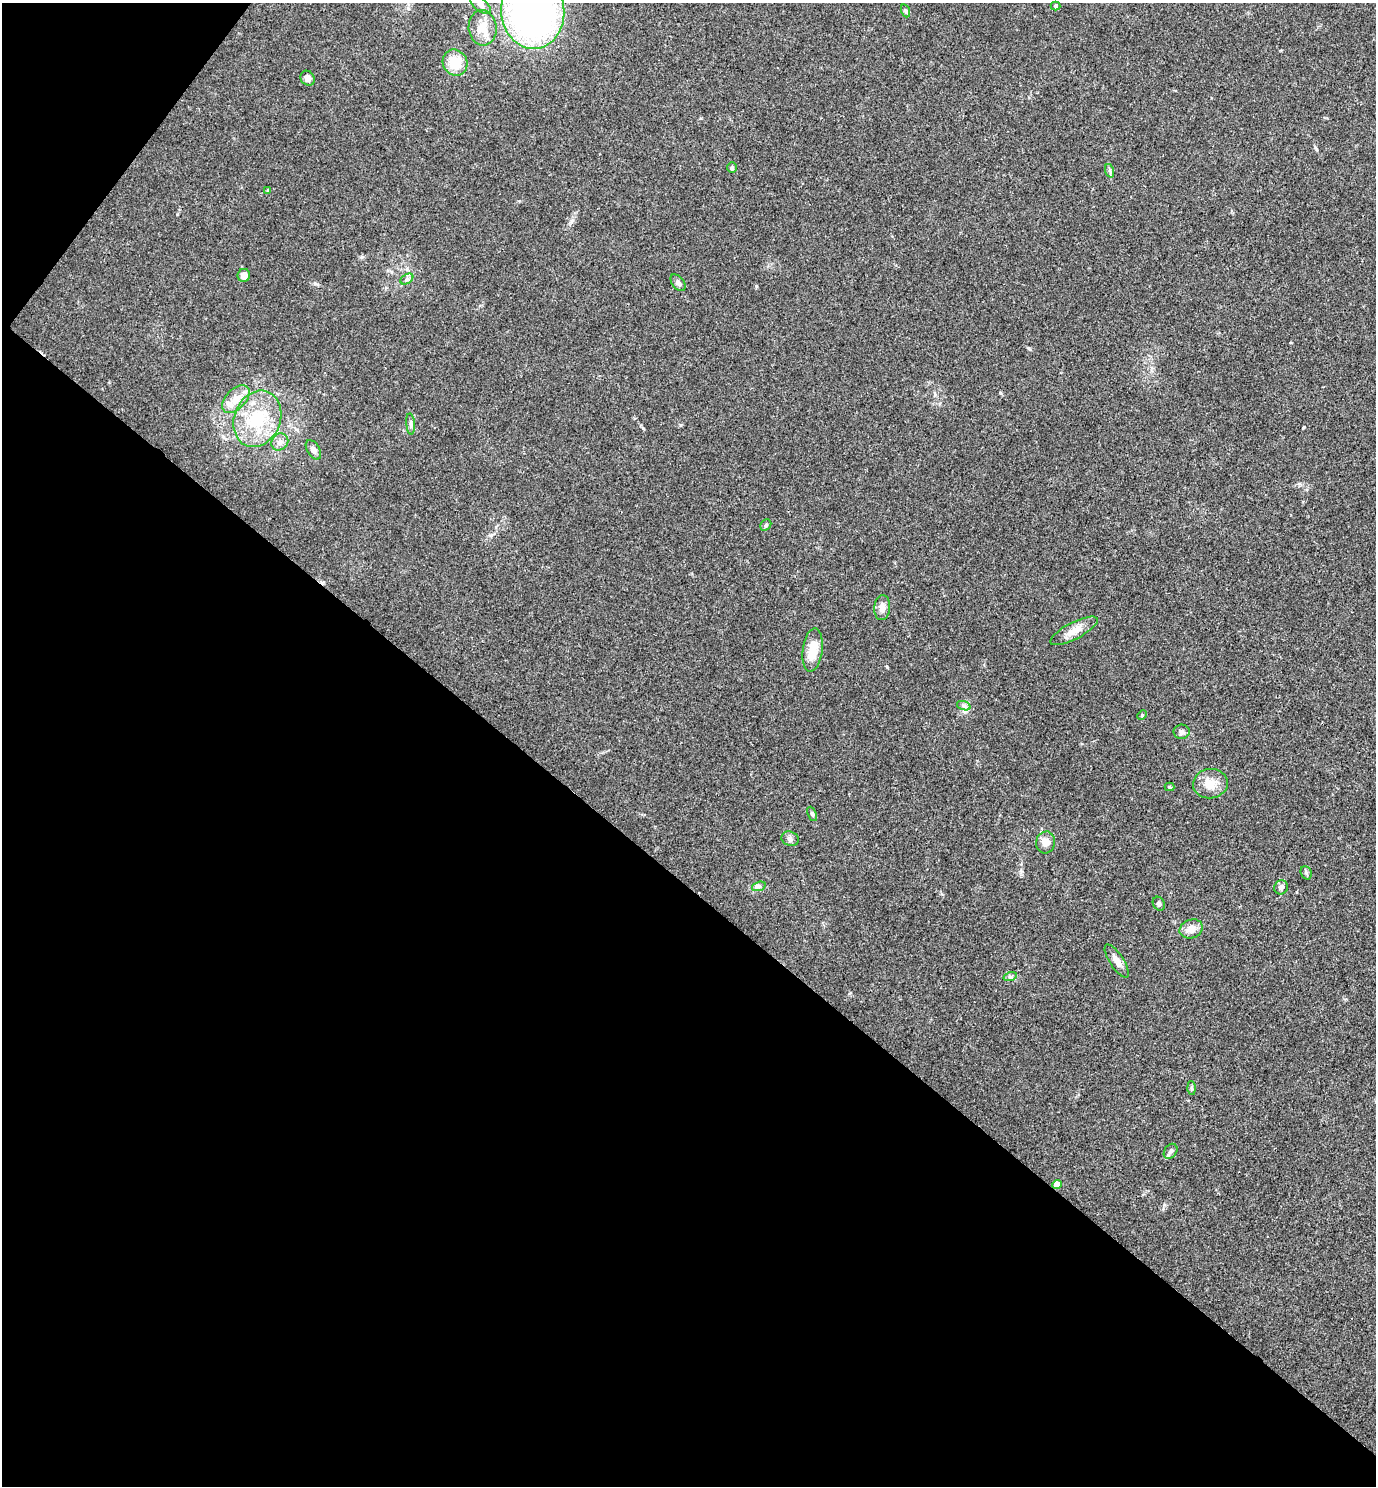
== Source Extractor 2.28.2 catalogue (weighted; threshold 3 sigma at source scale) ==
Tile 9 of 4 x 4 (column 1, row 3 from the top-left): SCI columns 154-1527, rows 1486-2969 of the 5942 x 5939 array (HDU 1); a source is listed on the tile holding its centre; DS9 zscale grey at full resolution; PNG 1378 x 1488 px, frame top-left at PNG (2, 3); each listed source drawn as its Kron ellipse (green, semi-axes under 4 px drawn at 4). Shown black and unused: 42% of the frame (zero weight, under 3 of 4 exposures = <1% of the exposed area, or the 3 px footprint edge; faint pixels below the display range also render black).
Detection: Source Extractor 2.28.2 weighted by HDU 2 'WHT'; one run over the whole footprint, this tile lists its part. Background 0.0527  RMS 0.0052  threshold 0.0232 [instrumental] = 3 sigma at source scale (4.5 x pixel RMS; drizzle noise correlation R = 1.50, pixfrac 1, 0.05/0.05 arcsec/px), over >= 5 px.
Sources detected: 41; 1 inside a brighter listed object's ellipse — not listed separately; the other 40 listed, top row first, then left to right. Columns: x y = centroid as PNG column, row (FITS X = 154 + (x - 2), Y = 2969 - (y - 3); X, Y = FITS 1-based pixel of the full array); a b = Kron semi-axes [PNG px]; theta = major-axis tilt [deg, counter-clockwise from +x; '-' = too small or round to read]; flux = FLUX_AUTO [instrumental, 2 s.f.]
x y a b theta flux
480 4 13 6 -42 2.6
1055 6 5 4 - 0.65
533 10 39 31 -86 210
906 11 6 4 -71 0.77
483 28 18 14 -84 8.7
455 63 13 12 - 11
308 78 8 7 - 2.7
732 168 5 4 - 0.7
1110 171 7 4 -71 0.87
268 190 4 4 - 0.64
244 275 6 6 - 4.3
407 279 7 4 35 1.2
678 283 9 6 -52 1.7
236 399 17 10 46 6.5
257 419 29 23 67 25
411 424 10 4 -85 1.4
280 442 9 8 - 2.6
313 450 11 6 -59 2.1
766 525 6 5 - 0.76
882 608 12 8 87 3.7
1074 631 26 8 27 5.7
813 650 22 10 82 9.8
964 706 7 4 -19 1.1
1142 715 5 4 - 0.58
1182 732 8 7 - 2
1210 784 17 14 8 7.1
1170 787 5 4 - 0.61
812 814 7 4 -65 0.95
790 839 9 7 -26 1.7
1046 842 11 9 76 4.4
1306 873 7 5 -70 0.97
759 886 7 4 19 1.1
1281 887 7 6 - 1.8
1159 904 7 5 -60 1
1191 929 12 9 23 4.6
1117 961 19 7 -57 3.5
1010 977 7 4 18 0.99
1191 1088 7 4 -88 0.78
1171 1151 8 6 54 1.6
1057 1184 4 4 - 7.9
Overlapping masked pixels (flux is a lower limit): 1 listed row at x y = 1057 1184
Isophote crosses this tile's border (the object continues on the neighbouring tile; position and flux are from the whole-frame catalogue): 2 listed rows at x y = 480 4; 533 10
Unlisted compact peaks at least as high as the median listed source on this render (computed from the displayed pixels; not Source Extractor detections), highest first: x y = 756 286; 643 428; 1304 427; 1316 149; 887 667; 177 214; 680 425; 315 283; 1029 348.